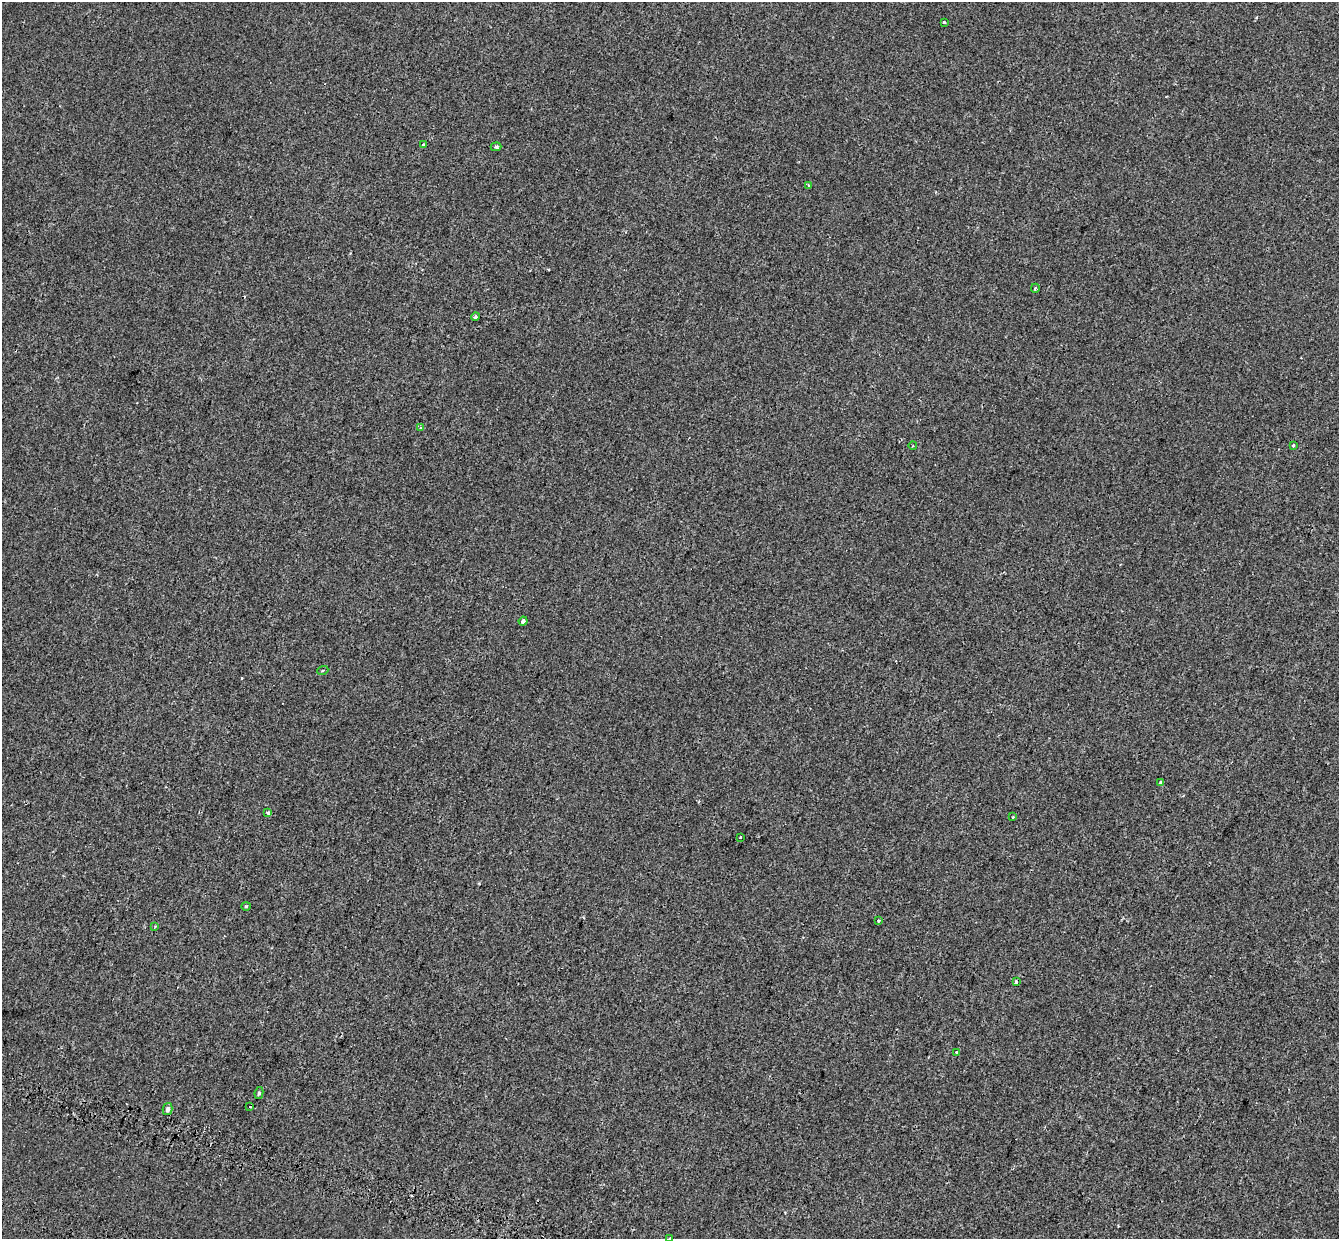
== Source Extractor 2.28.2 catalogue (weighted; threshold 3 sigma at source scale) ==
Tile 7 of 4 x 4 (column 3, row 2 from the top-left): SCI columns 2831-4167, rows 2885-4121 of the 5669 x 5827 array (HDU 1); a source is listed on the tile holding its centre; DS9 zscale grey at full resolution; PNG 1341 x 1241 px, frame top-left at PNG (2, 2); each listed source drawn as its Kron ellipse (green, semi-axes under 4 px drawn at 4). Shown black and unused: <1% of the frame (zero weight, under 2 of 3 exposures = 11% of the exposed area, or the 3 px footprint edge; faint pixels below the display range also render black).
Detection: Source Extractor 2.28.2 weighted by HDU 2 'WHT'; one run over the whole footprint, this tile lists its part. Background -4.08e-05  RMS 0.0032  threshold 0.0146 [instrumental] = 3 sigma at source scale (4.5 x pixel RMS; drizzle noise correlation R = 1.50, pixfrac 1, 0.0396/0.0396 arcsec/px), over >= 5 px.
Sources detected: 26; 2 cosmic-ray / hot-pixel residue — neither listed nor drawn; the other 24 listed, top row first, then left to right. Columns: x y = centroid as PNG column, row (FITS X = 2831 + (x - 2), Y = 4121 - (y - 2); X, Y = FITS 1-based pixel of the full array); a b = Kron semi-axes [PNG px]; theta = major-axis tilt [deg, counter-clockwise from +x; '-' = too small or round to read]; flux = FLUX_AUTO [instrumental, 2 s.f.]
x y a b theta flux
944 22 3 3 - 0.54
424 145 3 3 - 1.2
496 147 5 3 - 0.54
809 186 3 3 - 0.64
1035 288 4 3 - 0.75
475 317 4 4 - 0.85
420 428 3 3 - 0.54
1293 445 3 3 - 0.61
913 446 4 3 - 0.26
523 621 4 4 - 1
323 670 5 3 - 0.31
1161 783 3 3 - 2.1
268 812 3 3 - 0.78
1013 817 3 2 - 0.31
740 837 3 2 - 0.81
246 906 4 4 - 0.39
878 921 3 3 - 0.33
155 926 4 4 - 0.29
1016 982 4 3 - 0.47
956 1052 3 3 - 1.1
259 1093 6 4 79 0.51
250 1107 3 2 - 0.19
168 1109 6 5 - 1.1
670 1238 3 3 - 1.3
Isophote crosses this tile's border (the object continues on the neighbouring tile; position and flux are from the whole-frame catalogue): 1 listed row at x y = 670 1238